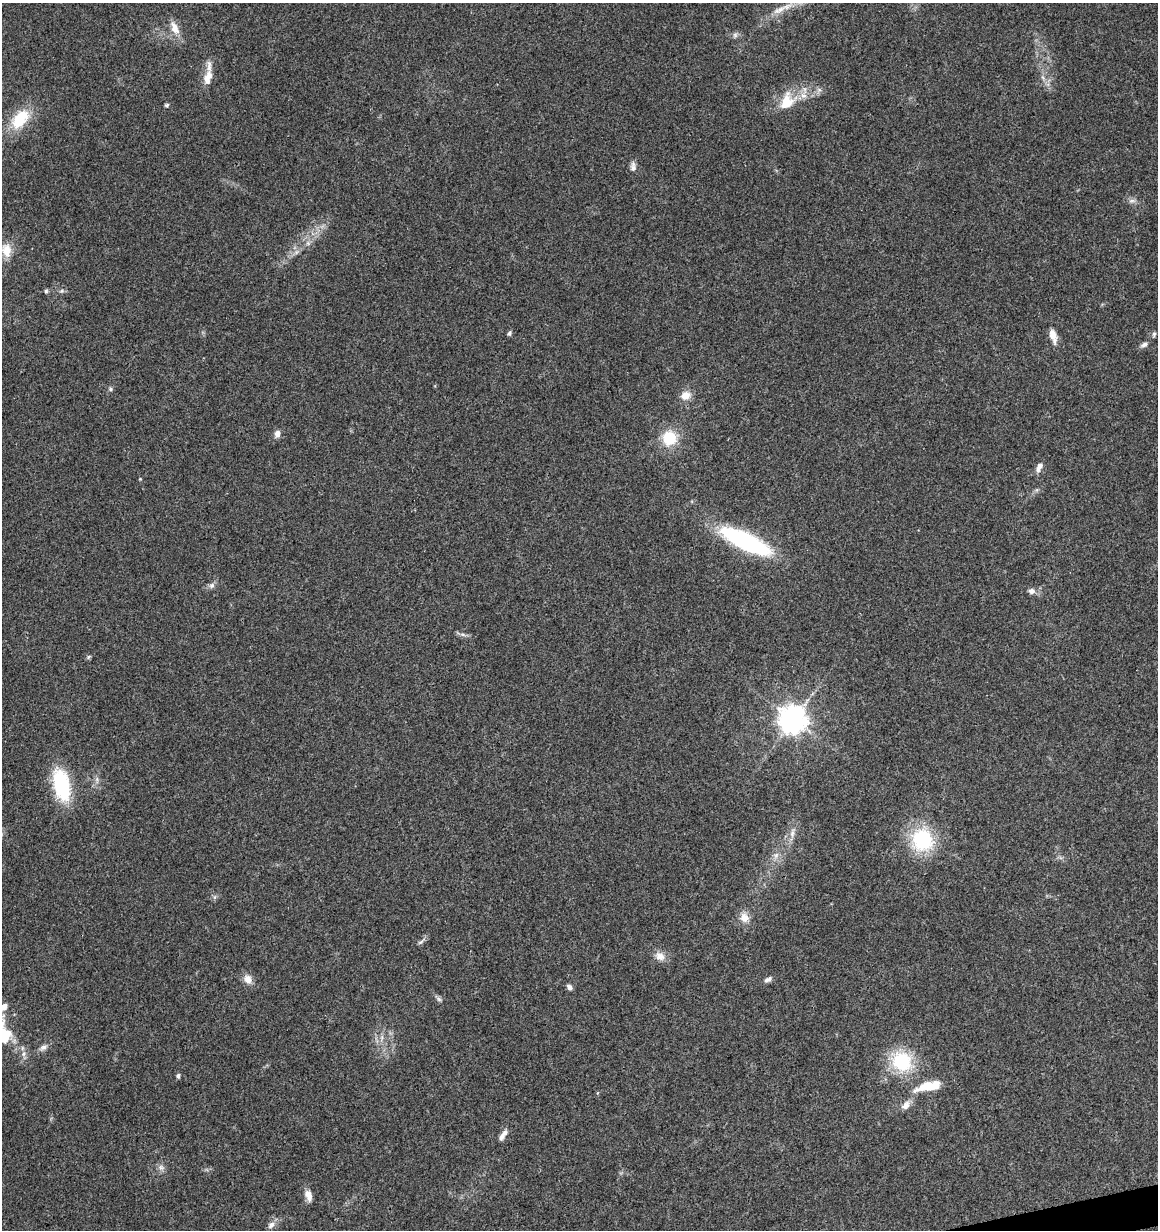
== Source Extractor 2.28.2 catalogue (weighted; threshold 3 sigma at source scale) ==
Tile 6 of 4 x 4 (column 2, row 2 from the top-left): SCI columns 1200-2355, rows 2518-3745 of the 4760 x 5028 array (HDU 1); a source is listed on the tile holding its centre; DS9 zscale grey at full resolution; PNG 1160 x 1232 px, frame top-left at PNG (2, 3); no overlay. Shown black and unused: <1% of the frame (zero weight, under 3 of 4 exposures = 5% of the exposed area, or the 3 px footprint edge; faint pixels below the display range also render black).
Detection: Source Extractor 2.28.2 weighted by HDU 2 'WHT'; one run over the whole footprint, this tile lists its part. Background 0.043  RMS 0.0036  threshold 0.016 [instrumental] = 3 sigma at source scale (4.5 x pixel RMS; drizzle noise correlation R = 1.50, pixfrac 1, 0.0396/0.0396 arcsec/px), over >= 5 px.
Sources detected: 56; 2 inside a brighter object's white glare — not listed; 4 inside a brighter listed object's ellipse — not listed separately; the other 50 listed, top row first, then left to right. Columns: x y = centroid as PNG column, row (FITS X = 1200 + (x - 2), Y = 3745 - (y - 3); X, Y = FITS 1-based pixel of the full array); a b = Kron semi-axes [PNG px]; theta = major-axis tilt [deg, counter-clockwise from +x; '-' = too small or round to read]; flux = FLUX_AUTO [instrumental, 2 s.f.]
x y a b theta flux
779 10 20 8 25 3.7
175 28 18 10 -67 4
735 35 7 6 - 0.97
208 76 17 10 52 3.7
787 101 25 17 65 9.4
166 105 5 4 - 0.6
19 121 22 17 53 11
633 167 13 7 87 1.6
1132 201 11 4 0 1.1
307 243 7 4 -70 0.76
6 250 19 13 -78 5
46 291 5 5 - 0.63
509 333 7 5 52 0.71
1154 334 7 5 74 0.66
1053 336 19 8 -74 3.3
1144 345 10 6 23 1.2
110 389 6 5 - 0.62
685 395 12 10 19 3.5
277 434 10 7 74 1.7
669 438 13 13 - 13
1039 467 13 6 63 2.1
745 541 53 15 -26 50
212 585 8 7 - 1.2
1032 591 8 7 - 1.6
89 657 7 4 46 0.55
793 720 8 8 - 450
61 785 31 15 -76 26
792 833 13 5 76 1.8
922 840 25 23 -73 26
776 855 10 5 63 1.5
215 897 7 4 89 0.66
744 918 13 12 - 3.6
420 942 9 5 33 0.83
660 956 14 10 -29 3
248 979 12 10 -66 2.8
768 979 11 6 27 1.2
569 987 7 5 -59 1.4
439 999 7 6 - 0.83
4 1007 12 7 47 2.3
4 1035 14 11 83 11
43 1047 11 7 25 1.5
23 1054 7 4 89 0.92
902 1061 25 22 -41 20
178 1076 5 4 - 0.9
926 1086 28 12 17 7.9
906 1105 13 8 49 2.4
504 1133 11 7 49 1.7
161 1167 9 7 -42 1.3
308 1195 15 8 -73 2.6
271 1225 11 7 41 1.8
Isophote crosses this tile's border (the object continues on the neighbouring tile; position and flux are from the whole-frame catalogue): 2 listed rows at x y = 4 1007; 4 1035